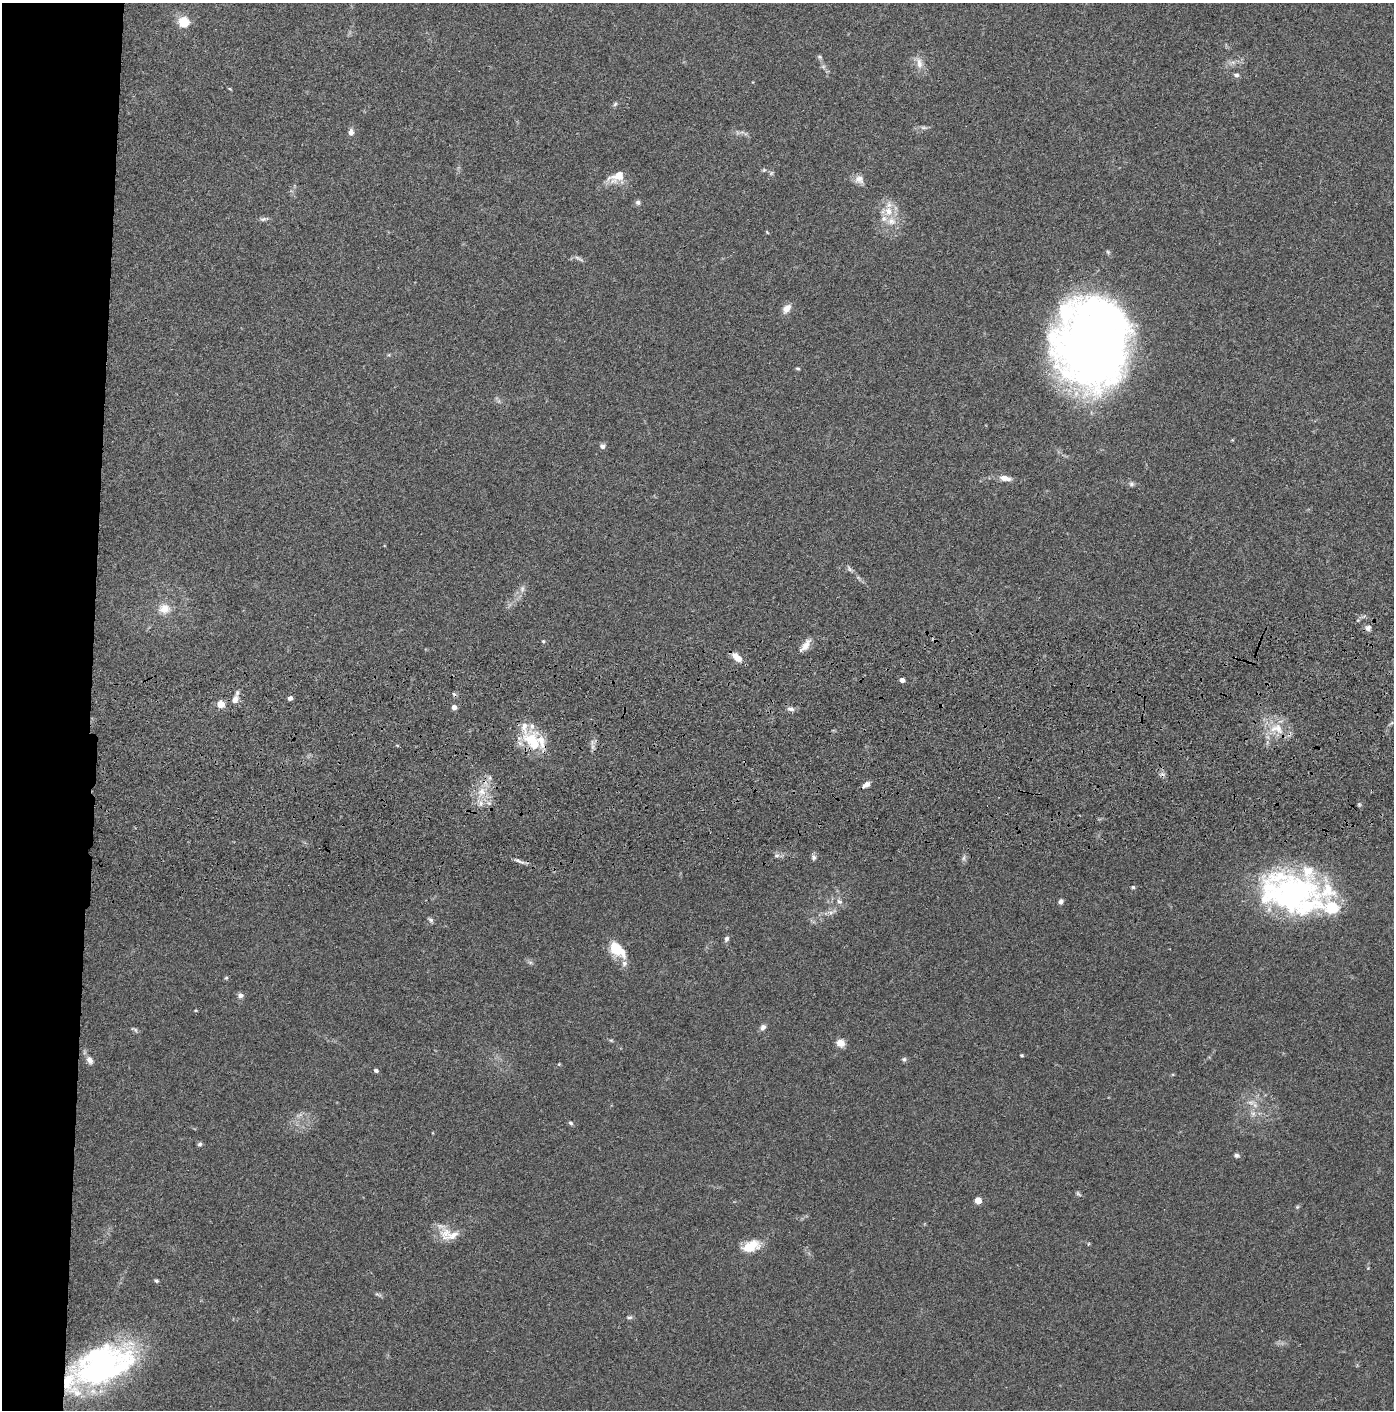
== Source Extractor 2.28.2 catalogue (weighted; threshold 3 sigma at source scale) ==
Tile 4 of 3 x 3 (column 1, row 2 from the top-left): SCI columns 51-1442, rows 1526-2933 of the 4276 x 4457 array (HDU 1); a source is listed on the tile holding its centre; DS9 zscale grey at full resolution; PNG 1396 x 1412 px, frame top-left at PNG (2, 3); no overlay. Shown black and unused: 7% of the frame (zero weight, under 3 of 4 exposures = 6% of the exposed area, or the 3 px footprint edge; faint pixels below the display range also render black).
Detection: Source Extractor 2.28.2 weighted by HDU 2 'WHT'; one run over the whole footprint, this tile lists its part. Background 0.0841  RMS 0.0061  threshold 0.0273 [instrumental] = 3 sigma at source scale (4.5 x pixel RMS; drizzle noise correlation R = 1.50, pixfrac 1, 0.05/0.05 arcsec/px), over >= 5 px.
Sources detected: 95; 2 inside a brighter object's white glare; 2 cosmic-ray / hot-pixel residue — not listed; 11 inside a brighter listed object's ellipse — not listed separately; the other 80 listed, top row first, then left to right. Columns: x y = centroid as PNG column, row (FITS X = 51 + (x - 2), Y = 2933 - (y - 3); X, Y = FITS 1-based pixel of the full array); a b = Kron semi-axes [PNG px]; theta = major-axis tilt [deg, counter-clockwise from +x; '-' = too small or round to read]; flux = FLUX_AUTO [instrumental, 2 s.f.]
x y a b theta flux
183 22 5 5 - 47
820 57 8 5 -27 1.1
919 63 18 8 -77 5.2
1236 75 6 6 - 1.7
230 89 6 3 -19 0.57
615 104 7 4 46 1.1
924 128 11 4 -5 1.6
351 132 7 6 - 3.1
764 170 6 5 - 0.93
617 176 21 13 25 10
859 179 13 11 -45 4.1
638 202 6 6 - 1.7
888 211 16 13 -40 10
264 219 12 5 7 1.8
767 232 5 3 - 0.5
579 259 15 4 -30 1.6
786 308 12 8 48 4.5
1092 343 85 68 89 500
798 368 5 4 - 0.78
602 446 7 6 - 2
1005 478 16 7 -10 4.9
1131 484 7 7 - 1.5
849 569 10 5 -53 1.6
522 589 10 6 81 2.5
164 609 15 12 5 8.1
1368 628 9 7 53 2.3
543 641 4 4 - 0.68
806 645 18 7 57 4.9
737 657 13 7 -41 6.4
902 680 4 4 - 3.5
290 698 4 4 - 2.8
235 699 10 7 53 4.3
221 704 5 4 - 16
454 707 5 4 - 4
791 709 11 5 -9 2.2
1277 729 24 15 -10 15
533 741 30 19 -46 25
866 784 10 6 32 3
482 792 12 11 - 8
481 803 9 7 89 3.1
777 856 8 4 9 1.6
814 857 8 6 -68 1.7
964 858 7 4 71 1.3
519 861 16 4 -26 2.3
1133 887 5 4 - 0.91
1292 895 71 44 -6 170
839 901 8 6 -35 2.1
1061 901 7 5 62 1.7
831 912 8 4 -8 1.7
431 920 7 6 - 1.5
726 939 7 5 75 1.7
622 952 23 14 -64 9.7
530 962 7 4 -19 1.1
226 978 5 5 - 0.77
240 995 7 6 - 2.1
195 1010 4 4 - 0.56
763 1027 9 7 54 2.2
134 1029 10 4 -29 1.2
611 1040 6 4 -19 0.78
840 1043 7 6 - 7.7
1022 1055 4 3 - 0.74
904 1059 6 6 - 1.2
90 1060 11 7 -64 3.4
559 1064 5 4 - 0.64
376 1070 5 4 - 1.4
1255 1105 8 6 -46 2.4
300 1115 11 4 22 1.9
571 1123 6 5 - 1.1
200 1144 6 5 - 1.3
1236 1155 7 5 -7 1.6
1078 1194 9 5 -51 1.1
978 1200 5 4 - 12
1297 1207 5 4 - 0.84
446 1233 20 16 36 10
1088 1244 5 3 - 0.52
751 1246 22 13 19 13
156 1280 5 4 - 1
378 1294 11 4 -29 1.3
629 1317 9 4 0 1.1
99 1369 89 30 37 130
Overlapping masked pixels (flux is a lower limit): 3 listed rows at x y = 533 741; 482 792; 1292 895